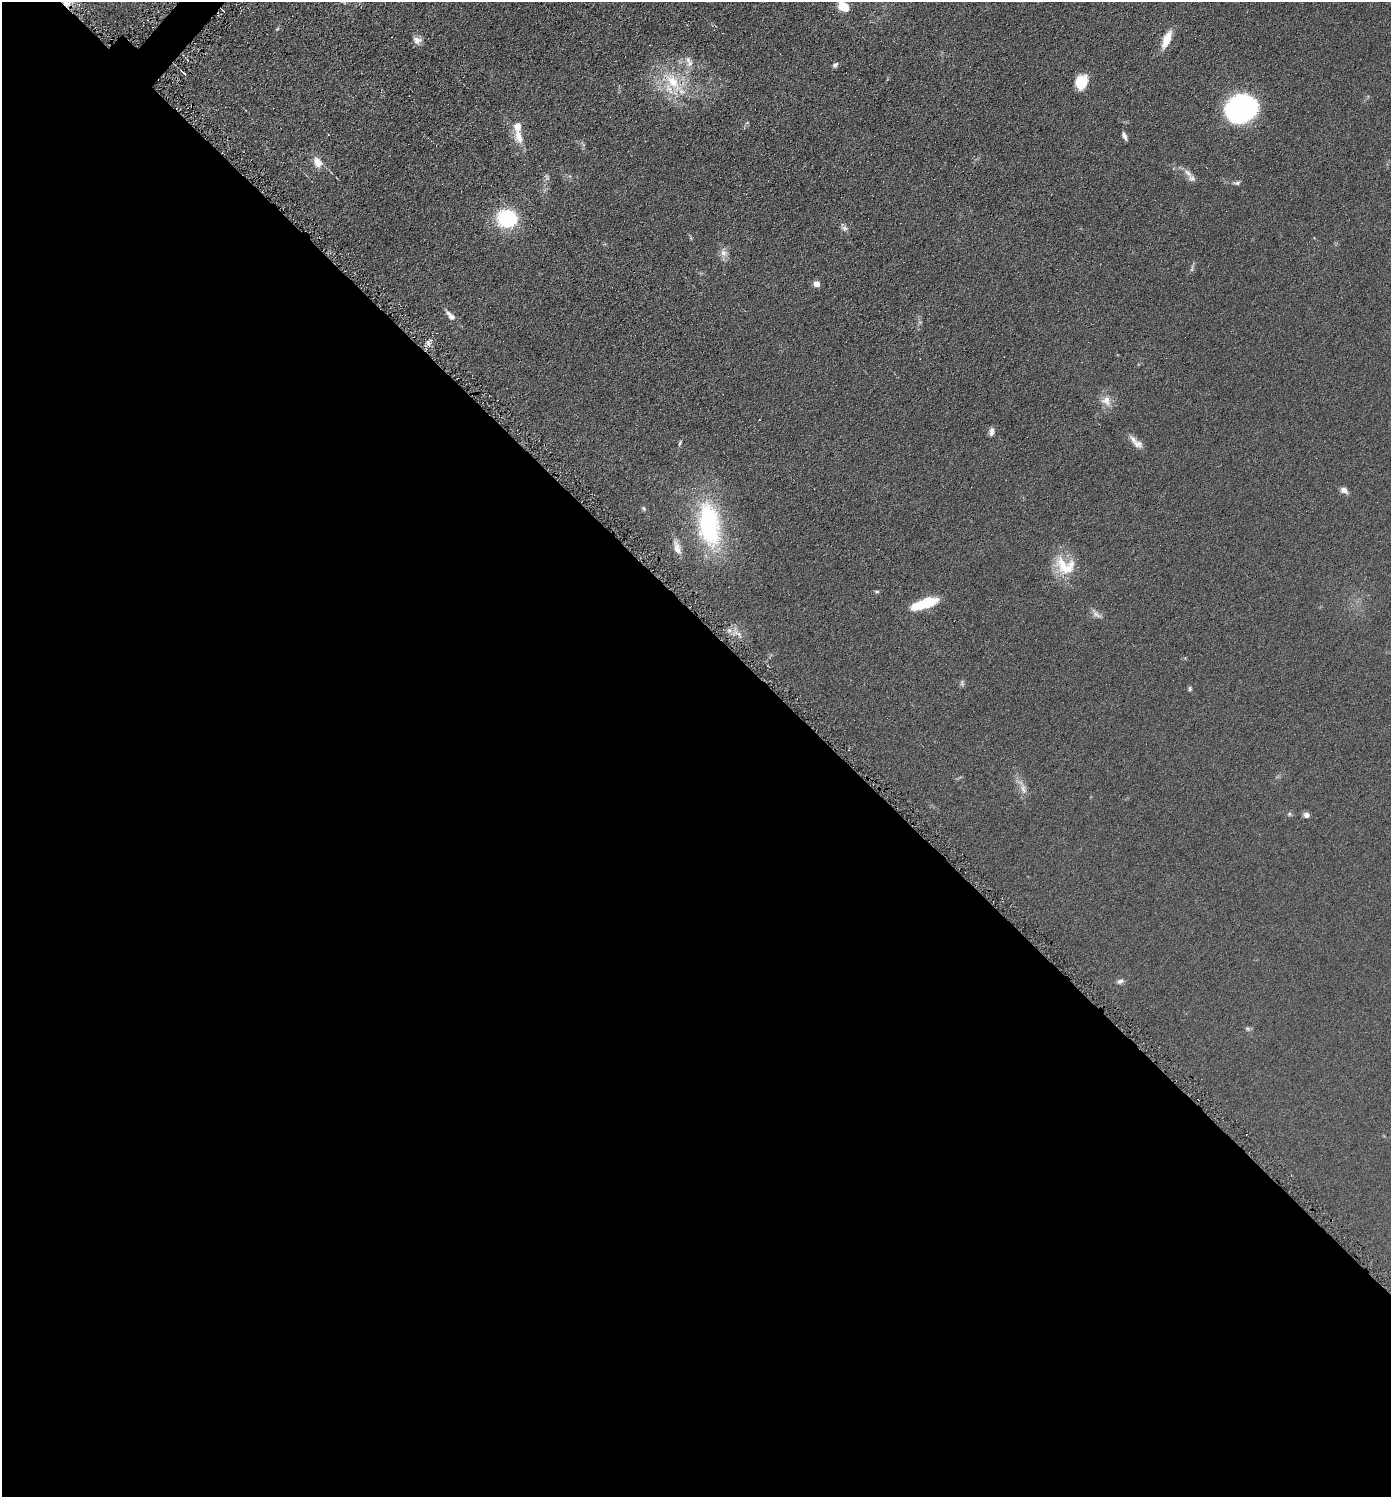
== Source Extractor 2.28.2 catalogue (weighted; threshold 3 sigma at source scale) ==
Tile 14 of 4 x 4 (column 2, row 4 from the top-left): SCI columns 1541-2929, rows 9-1503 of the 6001 x 5999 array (HDU 1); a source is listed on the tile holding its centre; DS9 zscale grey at full resolution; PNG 1393 x 1499 px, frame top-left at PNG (2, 2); no overlay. Shown black and unused: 59% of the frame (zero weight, under 4 of 8 exposures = <1% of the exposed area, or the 3 px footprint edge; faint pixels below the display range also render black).
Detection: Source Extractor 2.28.2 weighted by HDU 2 'WHT'; one run over the whole footprint, this tile lists its part. Background 0.0905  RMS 0.0079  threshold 0.0324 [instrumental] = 3 sigma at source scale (4.09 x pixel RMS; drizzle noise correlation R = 1.36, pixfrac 0.8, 0.05/0.05 arcsec/px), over >= 5 px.
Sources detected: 50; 1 too faint to see at this stretch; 1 inside a brighter object's white glare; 1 cosmic-ray / hot-pixel residue — not listed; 5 inside a brighter listed object's ellipse — not listed separately; the other 42 listed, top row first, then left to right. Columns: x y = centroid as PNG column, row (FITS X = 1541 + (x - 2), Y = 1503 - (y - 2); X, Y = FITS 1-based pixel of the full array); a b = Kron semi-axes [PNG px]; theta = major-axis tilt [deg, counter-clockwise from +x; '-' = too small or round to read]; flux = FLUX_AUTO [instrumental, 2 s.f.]
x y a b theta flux
66 3 11 7 -53 9.4
843 6 9 6 -34 22
223 11 3 2 - 0.74
277 29 5 4 - 0.81
1167 39 21 8 68 11
417 40 12 9 -18 4.1
688 60 11 6 -64 3.8
835 65 6 5 - 2.1
184 74 5 3 - 1.4
673 82 36 14 -51 27
1081 82 15 11 66 15
1240 109 29 25 19 120
519 136 20 11 -73 9.5
1124 136 8 4 -64 2.5
317 162 10 8 -59 8.2
1188 173 14 7 -44 3.9
547 177 11 4 -60 1.6
1237 183 10 5 2 1.9
507 219 17 16 - 54
845 228 8 4 1 1.8
724 253 10 10 - 4.3
1192 269 7 4 72 1.3
816 284 5 4 - 7.9
452 317 9 7 -33 2.9
1106 401 15 12 -41 7.1
991 432 11 6 85 2.8
680 443 9 3 71 1.2
1137 444 14 10 -21 4.7
1344 490 8 6 -34 4.1
643 508 7 4 -73 1.2
709 524 56 26 -81 92
677 548 20 8 -73 6.3
1065 566 30 22 -26 24
877 591 6 4 -17 1
927 602 24 10 21 25
962 683 9 5 -83 1.4
1190 689 7 5 -79 1.2
1022 787 26 8 -66 6.5
1289 814 6 5 - 1.1
1306 815 6 5 - 3.3
1120 981 9 5 25 2.4
1248 1029 7 5 -18 1.4
Overlapping masked pixels (flux is a lower limit): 1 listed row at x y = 66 3
Isophote crosses this tile's border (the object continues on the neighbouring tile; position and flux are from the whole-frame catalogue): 2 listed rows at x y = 66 3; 843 6